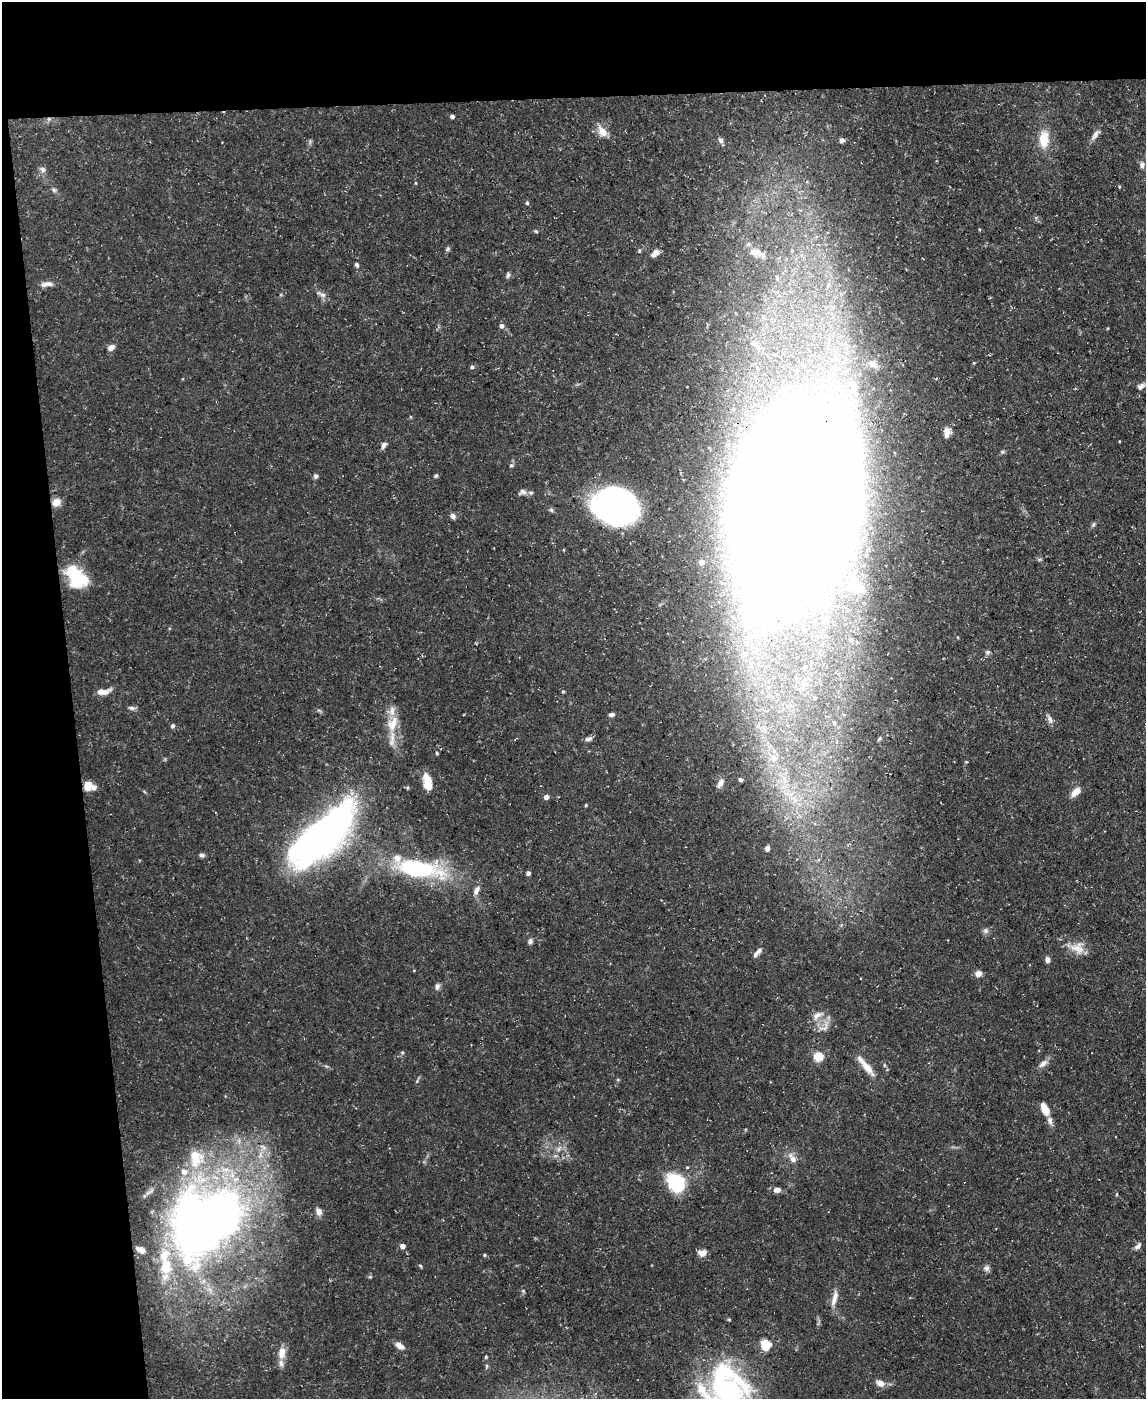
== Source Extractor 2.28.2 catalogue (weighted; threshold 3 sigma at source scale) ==
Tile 1 of 4 x 3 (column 1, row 1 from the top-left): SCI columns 1-1144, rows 2919-4315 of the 4575 x 4549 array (HDU 1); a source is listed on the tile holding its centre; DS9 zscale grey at full resolution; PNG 1148 x 1401 px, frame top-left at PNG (2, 2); no overlay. Shown black and unused: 13% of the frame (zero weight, under 3 of 5 exposures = <1% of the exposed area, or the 3 px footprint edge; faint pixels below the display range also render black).
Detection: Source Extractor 2.28.2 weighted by HDU 2 'WHT'; one run over the whole footprint, this tile lists its part. Background 0.0884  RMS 0.0046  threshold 0.0208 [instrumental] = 3 sigma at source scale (4.5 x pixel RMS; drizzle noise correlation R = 1.50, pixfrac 1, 0.05/0.05 arcsec/px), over >= 5 px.
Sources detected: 129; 4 inside a brighter object's white glare — not listed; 15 inside a brighter listed object's ellipse — not listed separately; the other 110 listed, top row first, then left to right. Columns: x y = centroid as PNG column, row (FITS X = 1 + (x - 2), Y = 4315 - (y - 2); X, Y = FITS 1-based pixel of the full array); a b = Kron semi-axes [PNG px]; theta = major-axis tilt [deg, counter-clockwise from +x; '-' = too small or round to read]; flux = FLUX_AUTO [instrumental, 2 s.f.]
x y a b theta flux
452 116 4 4 - 1.8
602 131 14 9 -57 5
1095 134 17 6 54 2.4
1044 139 19 11 89 10
721 140 8 6 -56 1.5
842 140 6 6 - 1.4
1142 165 8 7 - 1.7
43 170 9 7 -79 1.7
416 183 5 3 - 0.37
54 190 7 5 -62 0.98
527 203 5 4 - 0.67
536 231 6 3 -20 0.54
748 244 6 5 - 0.93
448 249 7 5 56 0.81
753 251 10 8 25 2.7
655 253 11 7 40 3
357 265 6 5 - 0.96
508 275 8 5 75 1
777 278 7 5 -75 1.2
48 284 13 7 -5 2.4
322 294 14 6 -30 2.1
501 326 6 5 - 1.3
754 343 11 6 -23 2
111 348 8 6 38 2.6
872 364 14 8 -22 3
472 367 4 4 - 0.88
852 384 10 9 - 4.5
1141 386 10 7 32 2.1
947 432 12 8 78 3.8
383 445 10 5 64 1.6
511 465 5 5 - 0.89
316 476 6 5 - 1.1
436 476 5 4 - 0.76
522 492 10 7 22 1.5
56 502 9 8 - 4.2
613 502 38 28 7 160
794 506 99 59 77 5800
551 510 6 5 - 0.83
453 516 7 6 - 1.6
1093 524 6 5 - 0.88
701 562 4 4 - 3.4
76 577 29 18 -49 20
856 587 21 14 -27 15
851 639 6 6 - 1.1
988 652 7 5 2 0.96
805 667 8 7 - 1.8
563 691 5 4 - 0.62
103 692 15 6 7 4.4
815 698 7 5 -76 1.1
131 708 8 6 -7 1.4
612 714 7 5 8 1.3
1050 720 11 6 -77 1.8
392 724 23 14 71 9.1
173 726 5 4 - 1.1
588 739 11 5 15 1.5
879 739 6 3 54 0.63
437 753 4 4 - 0.51
773 758 12 11 - 6.3
966 762 5 3 - 0.37
427 779 15 9 -66 6.5
740 780 5 4 - 1
720 783 12 6 63 2.3
89 786 12 9 -12 5.6
1076 792 11 6 41 5.2
546 797 4 4 - 2.6
794 799 14 7 -55 5.1
586 805 4 3 - 0.46
313 841 61 33 29 190
767 848 6 5 - 1.5
201 855 7 5 -14 1.3
417 868 45 15 -9 63
528 873 4 4 - 1.8
476 890 13 6 63 2.5
986 931 7 7 - 1.3
530 941 8 6 84 1.2
1077 948 20 15 -9 6.3
758 951 9 6 52 1.6
1047 960 6 5 - 1.9
978 973 4 4 - 7.3
437 986 8 6 83 1.6
817 1015 17 8 33 3.5
824 1027 22 10 49 4.3
402 1052 5 3 - 0.51
818 1056 5 5 - 26
1043 1063 15 7 38 2.5
884 1065 6 4 -72 0.6
868 1068 26 9 -52 5.9
417 1081 5 4 - 0.58
1045 1109 12 6 -62 7.5
558 1149 11 5 44 2.1
792 1158 16 8 -56 3.3
676 1183 18 14 -54 30
777 1190 8 6 11 2.4
319 1211 10 7 -69 2.3
208 1225 92 72 42 380
402 1246 4 4 - 2.9
1138 1246 11 5 45 1.6
702 1253 11 8 3 2.8
484 1255 4 4 - 0.51
420 1266 6 3 -45 0.52
986 1268 8 8 - 1.6
523 1291 5 5 - 0.6
834 1298 21 7 74 3.8
766 1345 5 5 - 38
399 1346 10 6 -36 3.3
282 1353 15 9 84 5
486 1357 4 4 - 0.58
487 1366 6 4 -90 0.65
880 1383 8 6 -21 3.6
727 1386 61 51 -78 94
Overlapping masked pixels (flux is a lower limit): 3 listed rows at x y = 56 502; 613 502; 794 506
Isophote crosses this tile's border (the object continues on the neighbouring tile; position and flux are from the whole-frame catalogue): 1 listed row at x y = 727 1386